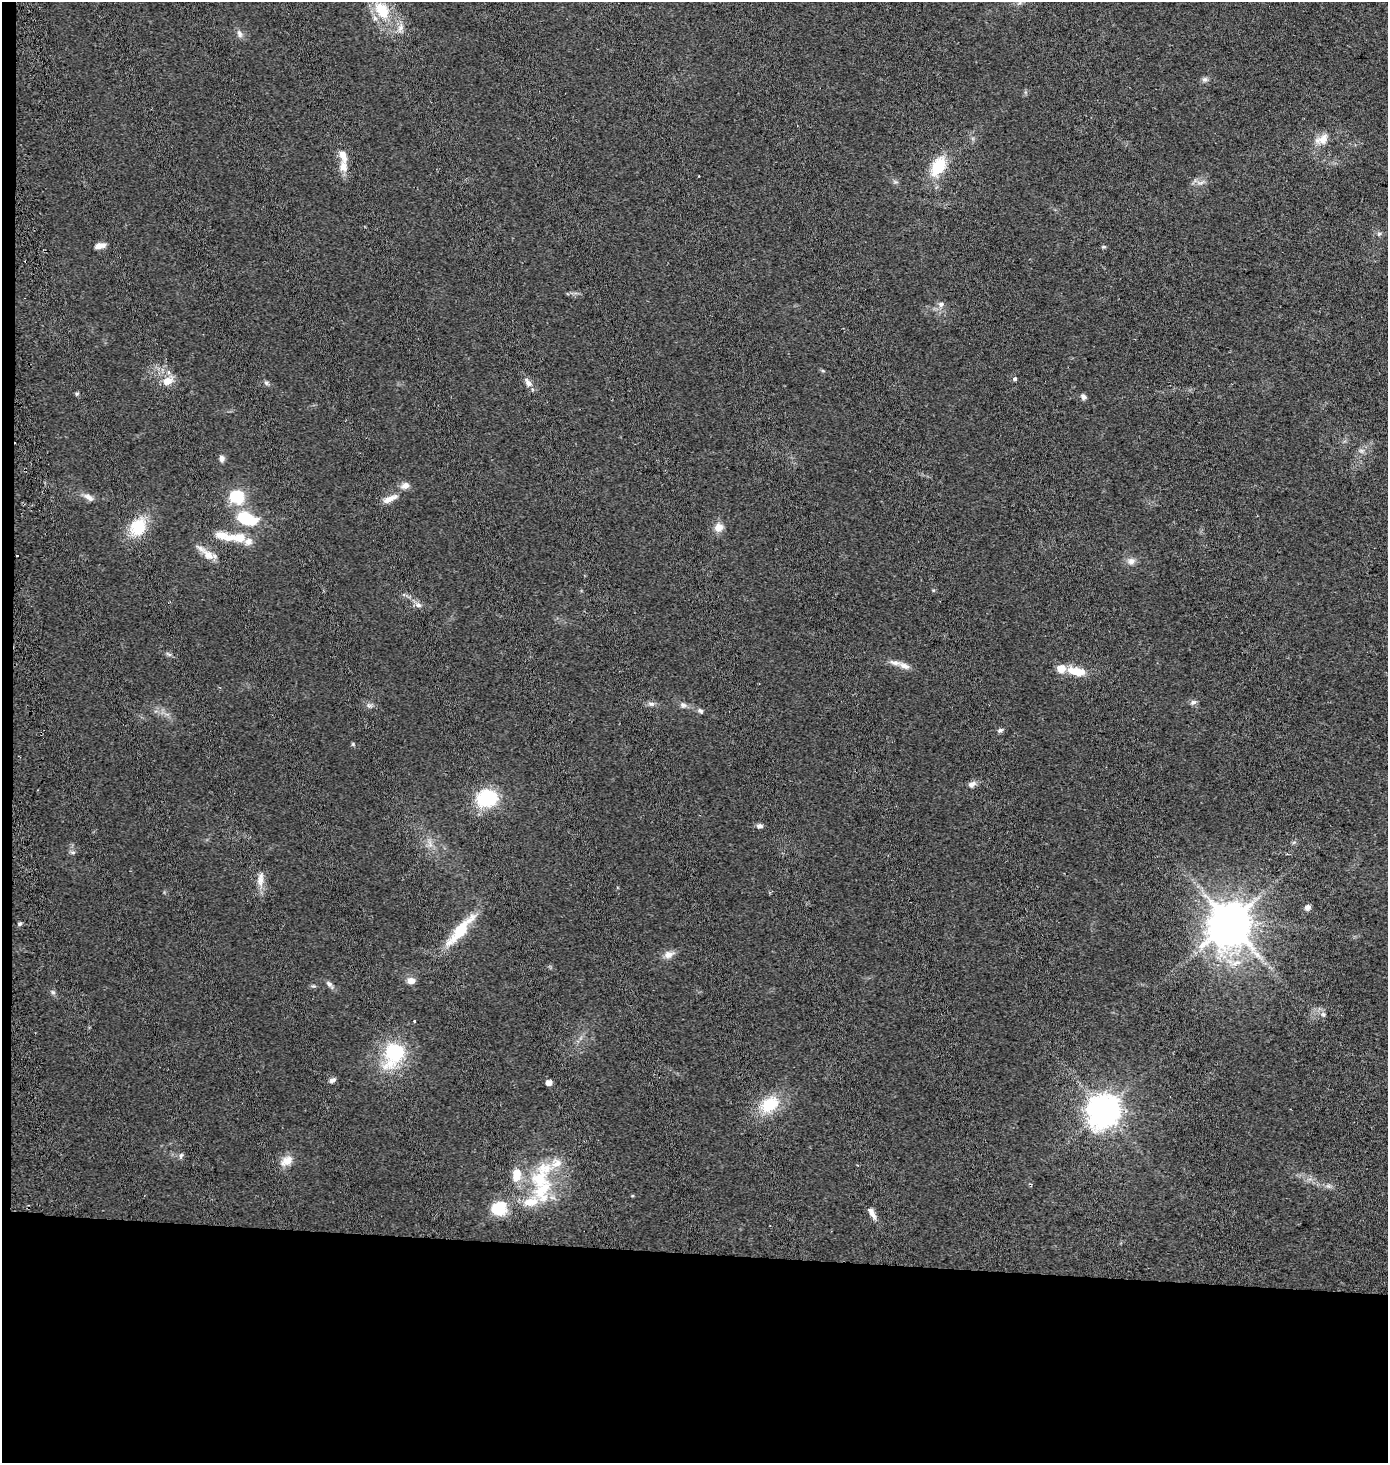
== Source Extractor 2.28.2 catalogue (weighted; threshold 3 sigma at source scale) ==
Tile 7 of 3 x 3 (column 1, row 3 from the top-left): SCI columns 262-1647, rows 11-1471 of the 4700 x 4392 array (HDU 1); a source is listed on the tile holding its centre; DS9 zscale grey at full resolution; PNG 1390 x 1465 px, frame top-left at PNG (2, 2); no overlay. Shown black and unused: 15% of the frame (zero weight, under 2 of 3 exposures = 2% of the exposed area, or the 3 px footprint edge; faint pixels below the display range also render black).
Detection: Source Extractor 2.28.2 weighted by HDU 2 'WHT'; one run over the whole footprint, this tile lists its part. Background 0.0544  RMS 0.0081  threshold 0.0365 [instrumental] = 3 sigma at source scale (4.5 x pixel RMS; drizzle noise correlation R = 1.50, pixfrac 1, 0.0396/0.0396 arcsec/px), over >= 5 px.
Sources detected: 79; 1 inside a brighter object's white glare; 2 cosmic-ray / hot-pixel residue — not listed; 11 inside a brighter listed object's ellipse — not listed separately; the other 65 listed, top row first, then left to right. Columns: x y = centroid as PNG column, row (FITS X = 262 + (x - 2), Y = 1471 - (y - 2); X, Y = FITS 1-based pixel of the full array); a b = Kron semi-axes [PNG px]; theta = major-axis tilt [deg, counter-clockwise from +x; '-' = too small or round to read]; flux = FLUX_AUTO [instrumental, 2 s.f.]
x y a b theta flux
382 10 23 16 -56 27
400 28 12 7 68 4.6
240 34 11 7 -70 3.2
1205 79 8 6 13 2.2
1322 139 19 11 30 9.5
938 166 23 14 61 28
343 167 16 11 87 8.5
1379 234 6 4 1 1.4
100 246 11 6 14 5.8
1103 247 6 4 18 1
941 304 7 6 - 2.7
1015 379 4 3 - 5.4
167 381 12 9 20 9
528 382 13 7 -55 4.8
266 383 7 5 -45 1.6
77 394 5 4 - 1.1
1083 397 8 6 -42 2.4
222 459 8 6 90 2.8
405 485 11 8 22 4.5
236 496 16 14 -32 31
89 497 15 7 -33 4.5
389 499 21 7 25 7.2
244 517 12 9 -17 39
138 527 22 18 61 26
718 527 11 10 - 6.9
238 538 29 10 0 18
208 554 23 11 -29 9.5
1131 561 9 9 - 4.1
418 605 8 7 - 3.1
169 654 9 4 -29 1.6
904 666 15 7 -20 5
1076 671 24 10 -12 15
1193 702 9 6 28 2.3
651 704 10 6 0 2.8
683 705 10 6 -15 2.7
700 711 8 5 -38 1.8
1000 730 7 5 24 1.8
353 744 5 4 - 0.93
972 784 10 7 33 3.7
487 798 21 17 11 45
760 826 9 5 -6 2.2
73 852 6 4 19 1.4
261 880 16 9 79 7.1
1307 908 7 7 - 2.5
1229 923 12 11 - 2700
20 924 6 4 45 1.3
460 930 50 11 49 28
669 954 13 9 18 5.6
1236 963 15 6 18 5.9
411 981 9 6 -2 6
329 984 9 6 -51 2.6
53 992 7 5 -44 1.6
1323 1014 6 5 - 1.6
414 1021 3 3 - 2.5
394 1054 35 24 66 52
332 1080 8 5 24 2.6
549 1083 5 4 - 5.2
770 1104 22 16 35 29
1103 1110 10 9 - 1300
181 1155 8 5 73 1.8
286 1161 18 11 35 8.7
539 1179 29 26 66 46
1328 1186 6 6 - 2
499 1208 15 13 28 29
872 1213 16 6 -58 5